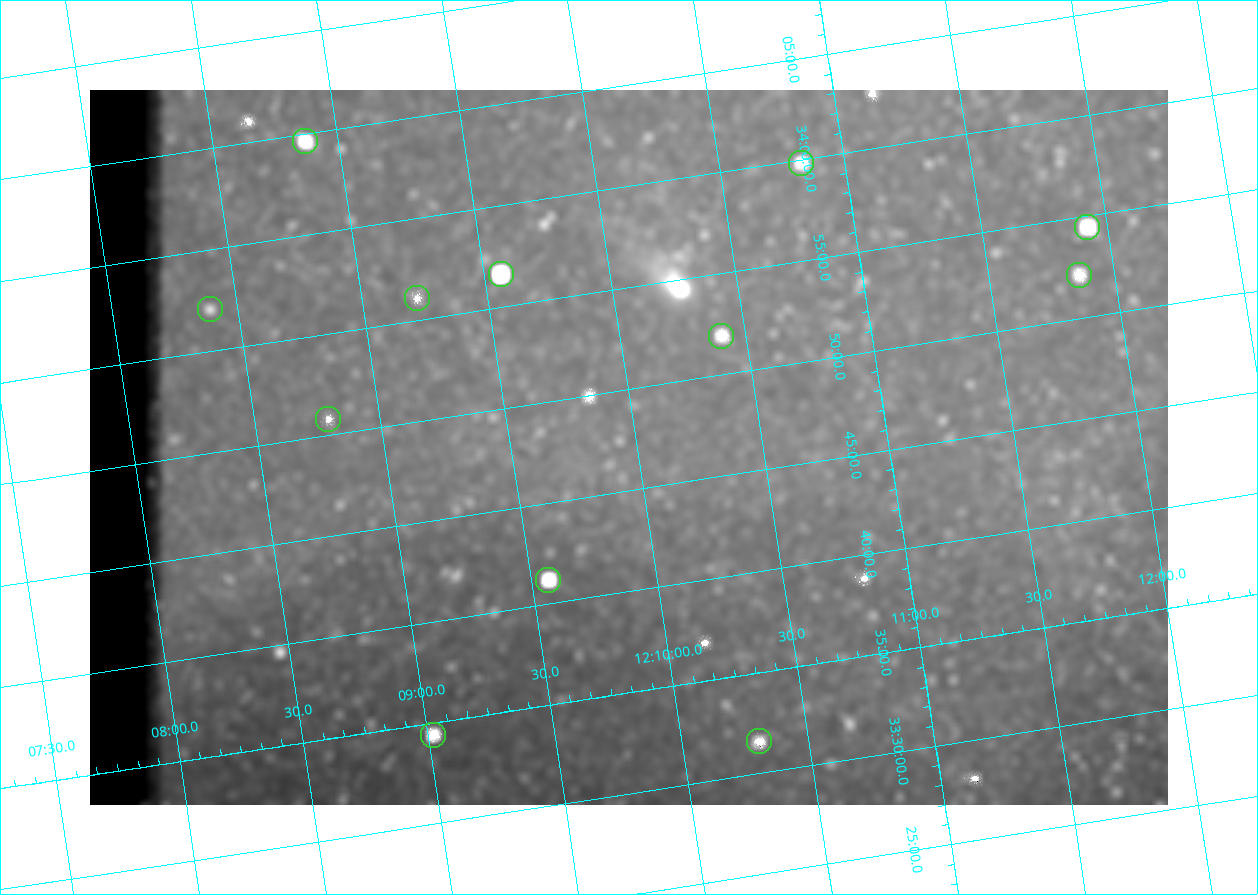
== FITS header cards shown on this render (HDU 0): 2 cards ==
NAXIS1  =                 1078
NAXIS2  =                  715

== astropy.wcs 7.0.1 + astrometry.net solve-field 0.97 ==
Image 1078 x 715 px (HDU 0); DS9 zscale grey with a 90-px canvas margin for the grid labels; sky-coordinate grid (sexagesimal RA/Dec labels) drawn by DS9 from the SOLVED WCS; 12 Tycho-2 reference stars matched to detected sources circled (green)
Header WCS: none
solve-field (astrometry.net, Tycho-2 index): SOLVED blind (the file carries no WCS)
Solved WCS: RA---TAN-SIP/DEC--TAN-SIP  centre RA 12:09:58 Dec +33:47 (182.49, +33.79 deg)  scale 3 arcsec/px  FOV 53.9' x 35.7'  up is +9 deg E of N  parity flipped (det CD > 0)
(file carries no celestial WCS; the grid is the blind solution)
Tycho-2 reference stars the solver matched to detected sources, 12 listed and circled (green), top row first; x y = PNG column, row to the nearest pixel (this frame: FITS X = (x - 90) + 1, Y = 715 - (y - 90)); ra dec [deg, ICRS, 3 dp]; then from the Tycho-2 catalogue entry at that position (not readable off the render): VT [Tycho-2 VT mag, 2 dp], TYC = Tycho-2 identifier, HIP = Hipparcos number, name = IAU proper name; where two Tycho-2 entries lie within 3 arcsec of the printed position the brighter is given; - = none
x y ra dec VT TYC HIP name
305 141 182.217 +34.078 10.97 2529-1713-1 - -
801 163 182.707 +33.997 11.63 2529-1841-1 - -
1087 227 182.981 +33.908 10.81 2529-1789-1 - -
501 274 182.392 +33.944 9.84 2529-1255-1 59276 -
1079 275 182.965 +33.869 12.02 2529-805-1 - -
417 298 182.305 +33.934 12.65 2529-1793-1 - -
210 309 182.097 +33.951 11.96 2529-1435-1 - -
721 336 182.601 +33.865 11.69 2529-1735-1 - -
328 419 182.198 +33.846 12.76 2529-1573-1 - -
548 580 182.392 +33.687 10.79 2527-1378-1 - -
433 735 182.255 +33.573 10.77 2527-1252-1 - -
759 741 182.576 +33.526 12.18 2527-1353-1 - -